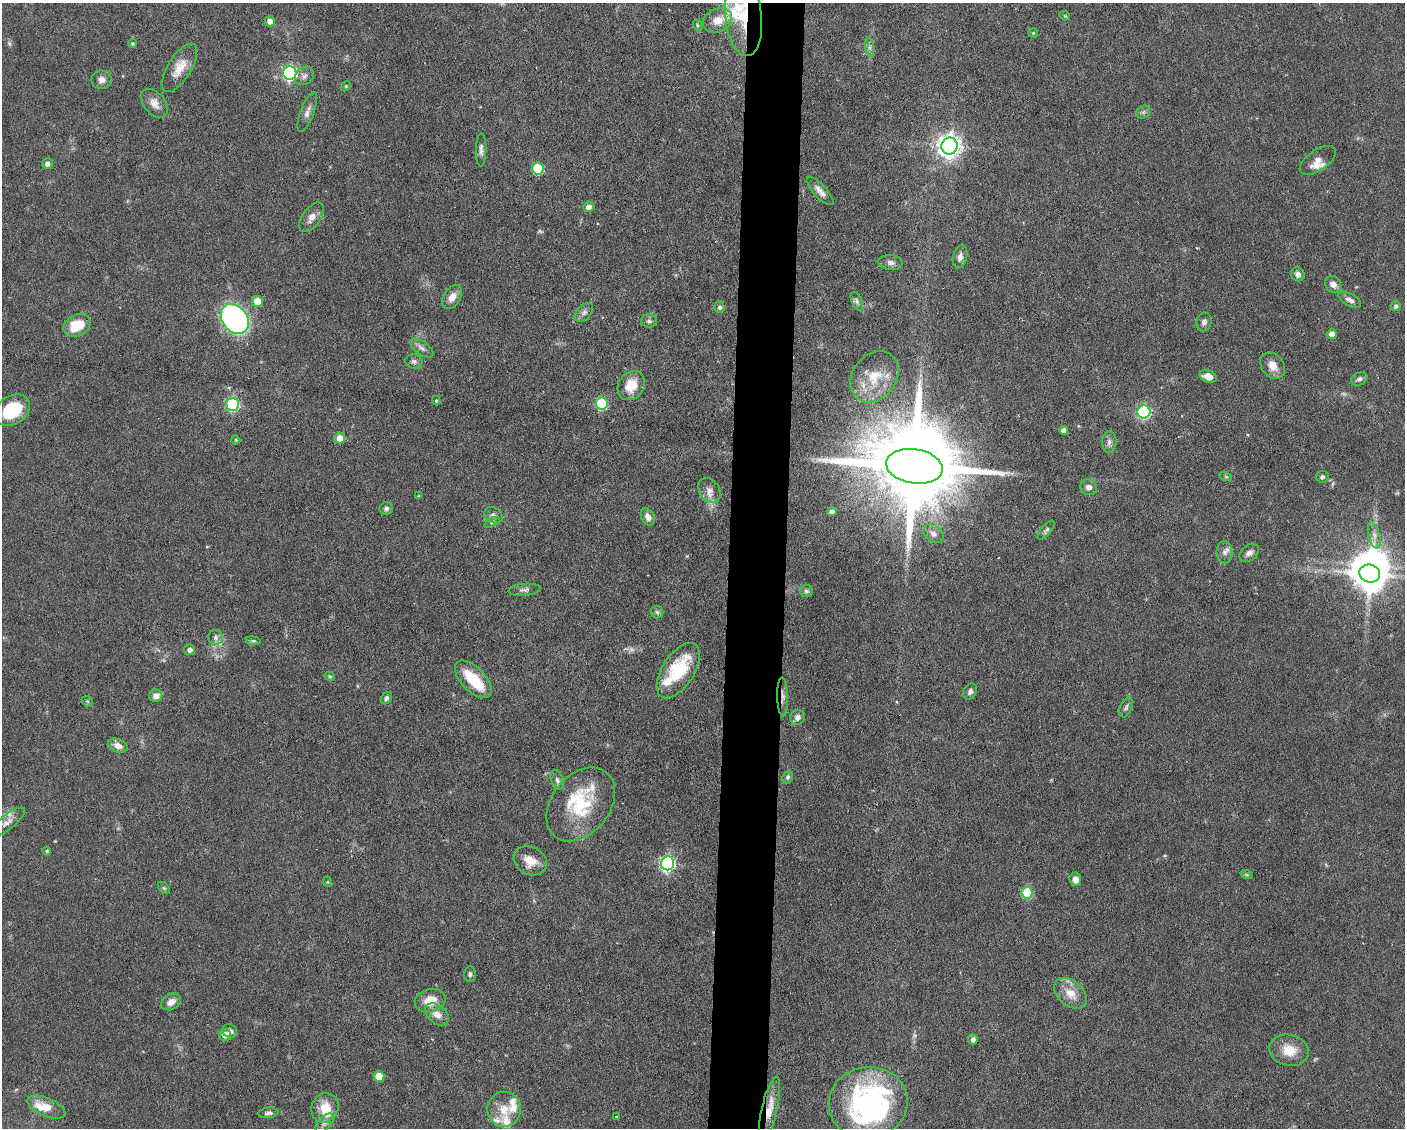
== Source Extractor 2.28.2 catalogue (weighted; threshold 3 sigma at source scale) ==
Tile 8 of 3 x 4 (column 2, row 3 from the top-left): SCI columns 1511-2913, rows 1127-2252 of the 4529 x 4503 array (HDU 1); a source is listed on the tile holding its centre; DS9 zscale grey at full resolution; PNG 1407 x 1130 px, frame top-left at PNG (2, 3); each listed source drawn as its Kron ellipse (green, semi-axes under 4 px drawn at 4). Shown black and unused: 4% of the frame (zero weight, under 3 of 6 exposures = <1% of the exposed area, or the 3 px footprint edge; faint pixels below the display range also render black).
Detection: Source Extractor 2.28.2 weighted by HDU 2 'WHT'; one run over the whole footprint, this tile lists its part. Background 0.0625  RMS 0.0034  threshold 0.0138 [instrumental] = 3 sigma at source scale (4.09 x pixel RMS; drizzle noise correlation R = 1.36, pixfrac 0.8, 0.05/0.05 arcsec/px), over >= 5 px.
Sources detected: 142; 4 too faint to see at this stretch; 3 inside a brighter object's white glare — neither listed nor drawn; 15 inside a brighter listed object's ellipse — not listed separately; the other 120 listed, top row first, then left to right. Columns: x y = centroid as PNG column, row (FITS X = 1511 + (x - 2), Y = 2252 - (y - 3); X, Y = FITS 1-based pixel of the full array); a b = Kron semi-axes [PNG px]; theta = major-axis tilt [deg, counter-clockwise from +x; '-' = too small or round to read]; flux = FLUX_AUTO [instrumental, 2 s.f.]
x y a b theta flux
1065 16 5 3 - 0.28
743 17 39 18 -84 16
718 20 15 11 23 4.7
270 21 5 5 - 2.5
697 25 6 3 -72 0.41
1033 33 4 4 - 0.39
132 44 4 4 - 0.39
870 47 9 4 -82 0.89
179 68 28 11 58 5.2
290 73 7 6 - 69
304 76 10 8 41 1.4
102 80 10 9 - 1.9
346 86 6 4 46 0.38
154 103 16 10 -51 2.9
307 112 21 6 69 2
1143 112 7 6 - 0.77
949 146 8 8 - 250
481 150 16 5 89 1.4
1318 160 20 10 34 3
47 164 5 5 - 1.4
538 168 6 6 - 19
820 191 18 6 -46 2.3
589 207 5 5 - 1.7
311 217 17 9 56 2.6
960 257 12 7 76 1.5
890 263 12 7 -8 1.4
1298 274 7 6 - 1.2
1333 284 8 7 - 2.1
452 297 13 8 58 2.8
1350 300 12 6 -29 1.6
257 301 5 5 - 5
857 301 10 5 -66 0.91
1396 306 5 5 - 0.97
720 307 6 5 - 0.67
584 312 11 7 47 1.3
235 319 16 12 -53 93
649 321 8 6 -1 0.81
1204 322 9 7 77 1.1
77 325 14 10 26 8.5
1332 334 5 5 - 3.8
422 348 13 6 -34 1.6
414 361 8 7 - 1
1273 366 14 11 -53 3.4
1208 376 9 6 -21 3
874 377 28 22 53 11
1359 379 9 6 27 0.96
631 385 15 12 55 6.5
436 401 5 4 - 0.42
602 403 6 6 - 27
233 404 6 6 - 37
12 410 19 14 33 16
1144 412 6 6 - 44
1063 430 4 4 - 1.7
340 438 5 5 - 4.4
236 440 5 4 - 0.41
1109 442 11 7 88 1.5
914 466 28 17 -9 6400
1226 477 6 4 -19 0.44
1322 477 6 5 - 0.68
1089 487 8 7 - 1.6
709 490 13 9 -55 2.4
418 496 4 4 - 0.29
386 508 7 6 - 0.88
832 512 4 4 - 1.5
493 515 9 7 -32 1.3
648 517 9 6 -64 1.7
492 522 8 4 25 0.67
1046 530 11 5 49 0.82
933 534 11 8 -37 1.8
1374 535 13 5 -77 1.9
1225 552 11 8 -87 1.6
1249 553 11 7 40 1.5
1370 574 10 9 - 610
524 590 16 6 5 1.2
806 591 6 6 - 0.73
657 612 6 6 - 0.65
215 637 7 7 - 1.2
253 641 7 4 -8 0.55
190 650 5 5 - 1.3
678 671 31 16 57 17
330 676 5 4 - 0.38
473 679 23 12 -46 11
970 692 8 6 59 1
156 696 6 6 - 2.2
783 697 19 5 -89 1.7
386 698 6 5 - 0.8
87 701 6 4 -43 0.44
1126 707 10 6 68 0.88
797 717 8 7 - 1.6
118 746 10 6 -22 2.3
788 777 6 5 - 0.65
557 780 10 6 -72 1.1
581 804 41 29 51 20
7 822 22 7 39 2.5
47 851 4 4 - 0.35
530 861 17 13 -27 4.8
668 863 7 6 - 75
1247 875 6 4 -18 0.5
1075 879 7 6 - 2
328 882 5 3 - 0.29
164 888 7 4 -44 0.49
1027 893 6 5 - 19
470 974 8 6 84 0.78
1070 993 18 12 -42 4.8
430 1001 15 11 13 5.3
171 1002 10 7 31 2.3
437 1014 13 9 -40 2.9
230 1031 7 6 - 1.1
225 1035 6 5 - 2.6
973 1039 5 5 - 1.5
1289 1050 20 15 -15 6.2
379 1076 5 5 - 8.2
868 1103 39 36 9 74
46 1107 20 9 -23 5.4
325 1108 15 13 66 6.1
504 1109 18 16 81 5.9
770 1109 33 7 77 4.9
268 1113 10 5 6 0.98
616 1116 2 2 - 0.28
324 1123 11 6 47 1.2
Overlapping masked pixels (flux is a lower limit): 4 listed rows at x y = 743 17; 914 466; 783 697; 770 1109
Isophote crosses this tile's border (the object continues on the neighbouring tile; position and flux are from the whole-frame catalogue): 1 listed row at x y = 743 17